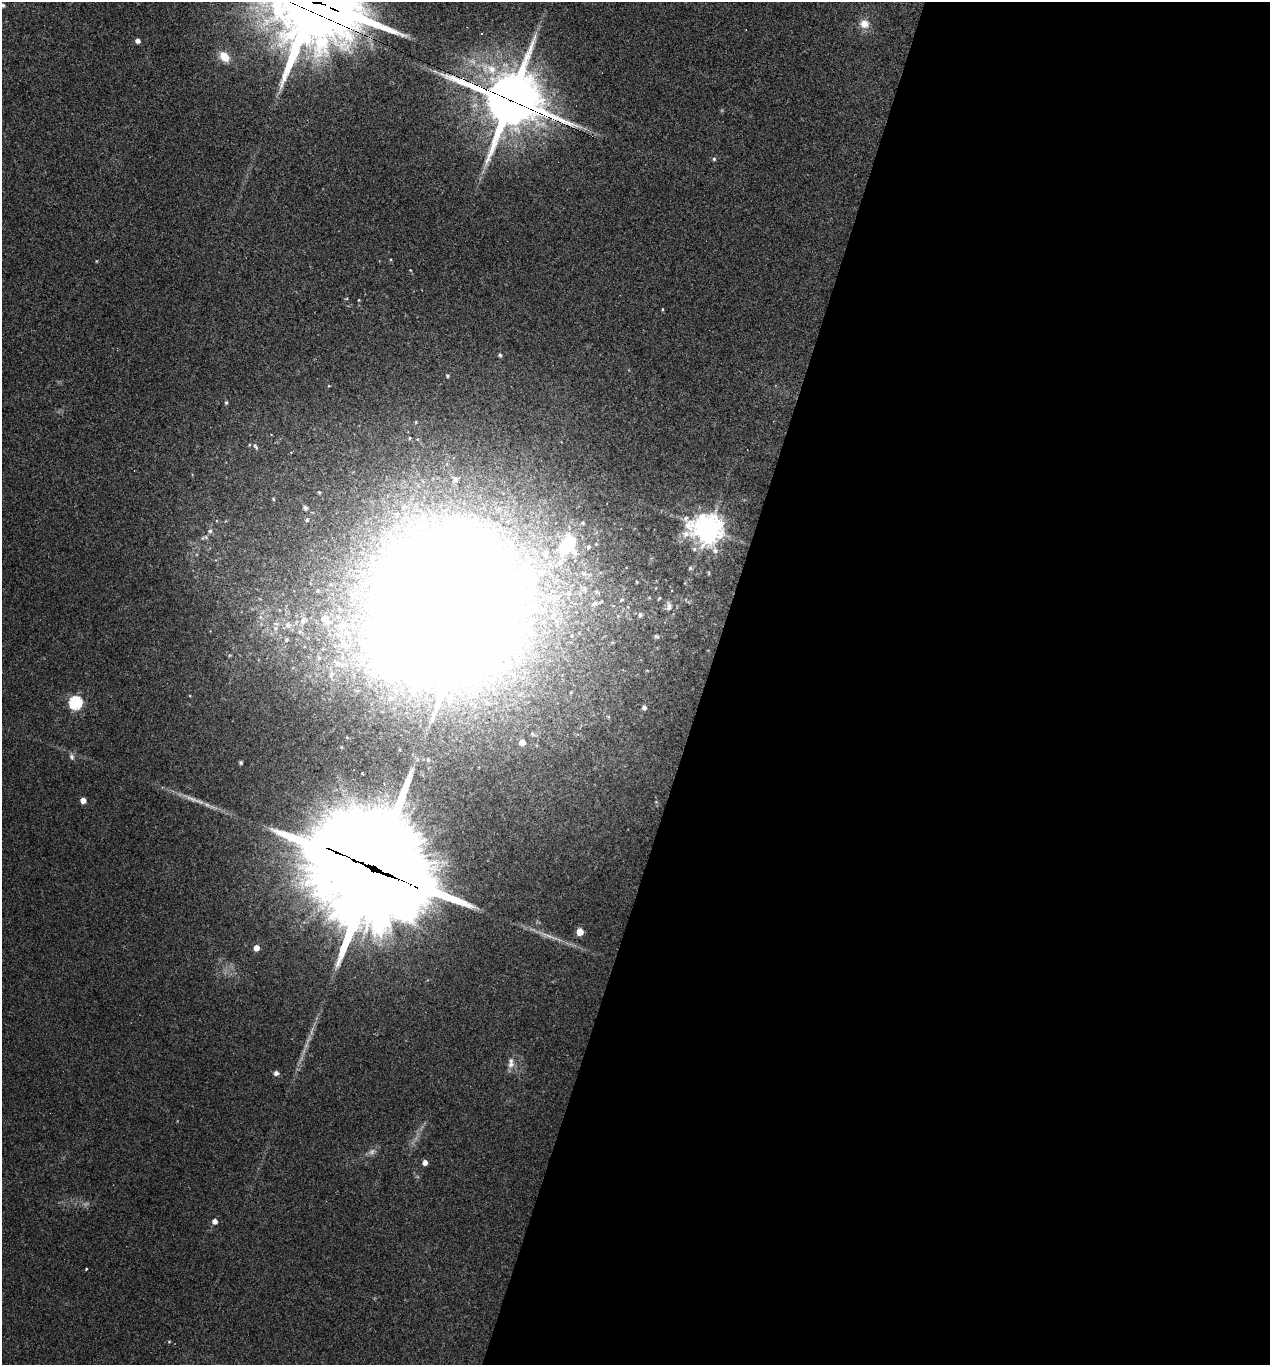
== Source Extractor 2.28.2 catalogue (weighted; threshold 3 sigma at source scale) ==
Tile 12 of 4 x 4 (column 4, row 3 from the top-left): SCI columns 3935-5202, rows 1381-2743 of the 5526 x 5510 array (HDU 1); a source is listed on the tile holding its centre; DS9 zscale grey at full resolution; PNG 1272 x 1367 px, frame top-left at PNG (2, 2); no overlay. Shown black and unused: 45% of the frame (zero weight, under 3 of 4 exposures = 4% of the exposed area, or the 3 px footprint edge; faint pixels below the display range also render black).
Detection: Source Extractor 2.28.2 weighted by HDU 2 'WHT'; one run over the whole footprint, this tile lists its part. Background 0.0797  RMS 0.0055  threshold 0.0248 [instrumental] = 3 sigma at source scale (4.5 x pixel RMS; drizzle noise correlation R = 1.50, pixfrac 1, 0.05/0.05 arcsec/px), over >= 5 px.
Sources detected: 82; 2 too faint to see at this stretch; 3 inside a brighter object's white glare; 2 cosmic-ray / hot-pixel residue — not listed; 4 inside a brighter listed object's ellipse — not listed separately; the other 71 listed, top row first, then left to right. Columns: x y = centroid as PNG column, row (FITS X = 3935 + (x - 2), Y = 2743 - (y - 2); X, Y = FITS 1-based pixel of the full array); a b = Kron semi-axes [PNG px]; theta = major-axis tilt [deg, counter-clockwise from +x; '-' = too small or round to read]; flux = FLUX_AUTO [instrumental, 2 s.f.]
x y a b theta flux
3 5 4 3 - 1
864 24 11 10 - 5.8
481 34 3 3 - 0.44
138 41 4 4 - 2.5
224 57 11 8 -46 8.3
491 69 18 13 -55 11
510 100 21 19 -16 3000
714 159 5 5 - 0.92
391 259 4 3 - 0.47
96 261 5 3 - 0.41
410 270 4 3 - 0.37
359 300 4 3 - 0.43
662 309 4 3 - 0.52
500 355 5 4 - 0.92
447 376 4 4 - 0.83
329 386 4 3 - 0.41
226 402 5 4 - 0.82
416 422 4 4 - 0.5
410 438 4 3 - 0.5
255 447 10 5 -61 1.3
455 479 7 6 - 2.4
319 492 4 4 - 0.7
273 499 5 4 - 0.64
305 508 6 5 - 1.5
307 520 6 5 - 1.1
583 523 5 5 - 1.1
708 529 10 9 - 720
210 531 6 5 - 1
596 544 5 4 - 0.61
567 545 26 18 56 32
588 547 6 5 - 1.3
694 549 6 5 - 1.3
715 550 7 6 - 2.1
690 568 5 5 - 0.9
541 572 7 6 - 1.4
709 573 5 3 - 0.54
529 595 13 8 -24 4.3
659 598 4 3 - 0.56
594 603 9 5 33 1.6
533 604 13 9 12 6.2
669 606 11 7 -88 2.7
442 608 155 145 58 1400
640 615 6 5 - 1.1
323 619 13 7 19 2.2
303 621 7 6 - 1.6
288 625 8 8 - 1.8
342 626 23 13 40 11
656 636 7 4 -20 1.1
286 640 4 3 - 0.76
346 646 16 11 -24 7.1
337 663 15 7 -35 4.1
331 674 8 6 58 1.7
76 703 6 6 - 78
644 708 5 5 - 1.7
347 737 3 3 - 0.49
522 742 5 4 - 5
72 757 9 6 -66 1.6
428 760 5 4 - 0.78
241 762 4 4 - 0.93
362 774 3 3 - 1.8
191 799 33 6 -23 6.4
83 800 4 4 - 4.1
373 868 51 42 -29 11000
580 932 5 5 - 11
549 936 32 5 -21 6
256 948 5 5 - 4.4
511 1064 10 8 -8 2.8
276 1073 5 5 - 2
425 1163 5 4 - 3
215 1221 5 5 - 2.9
169 1342 4 4 - 0.54
Overlapping masked pixels (flux is a lower limit): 3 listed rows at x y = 510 100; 442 608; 373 868